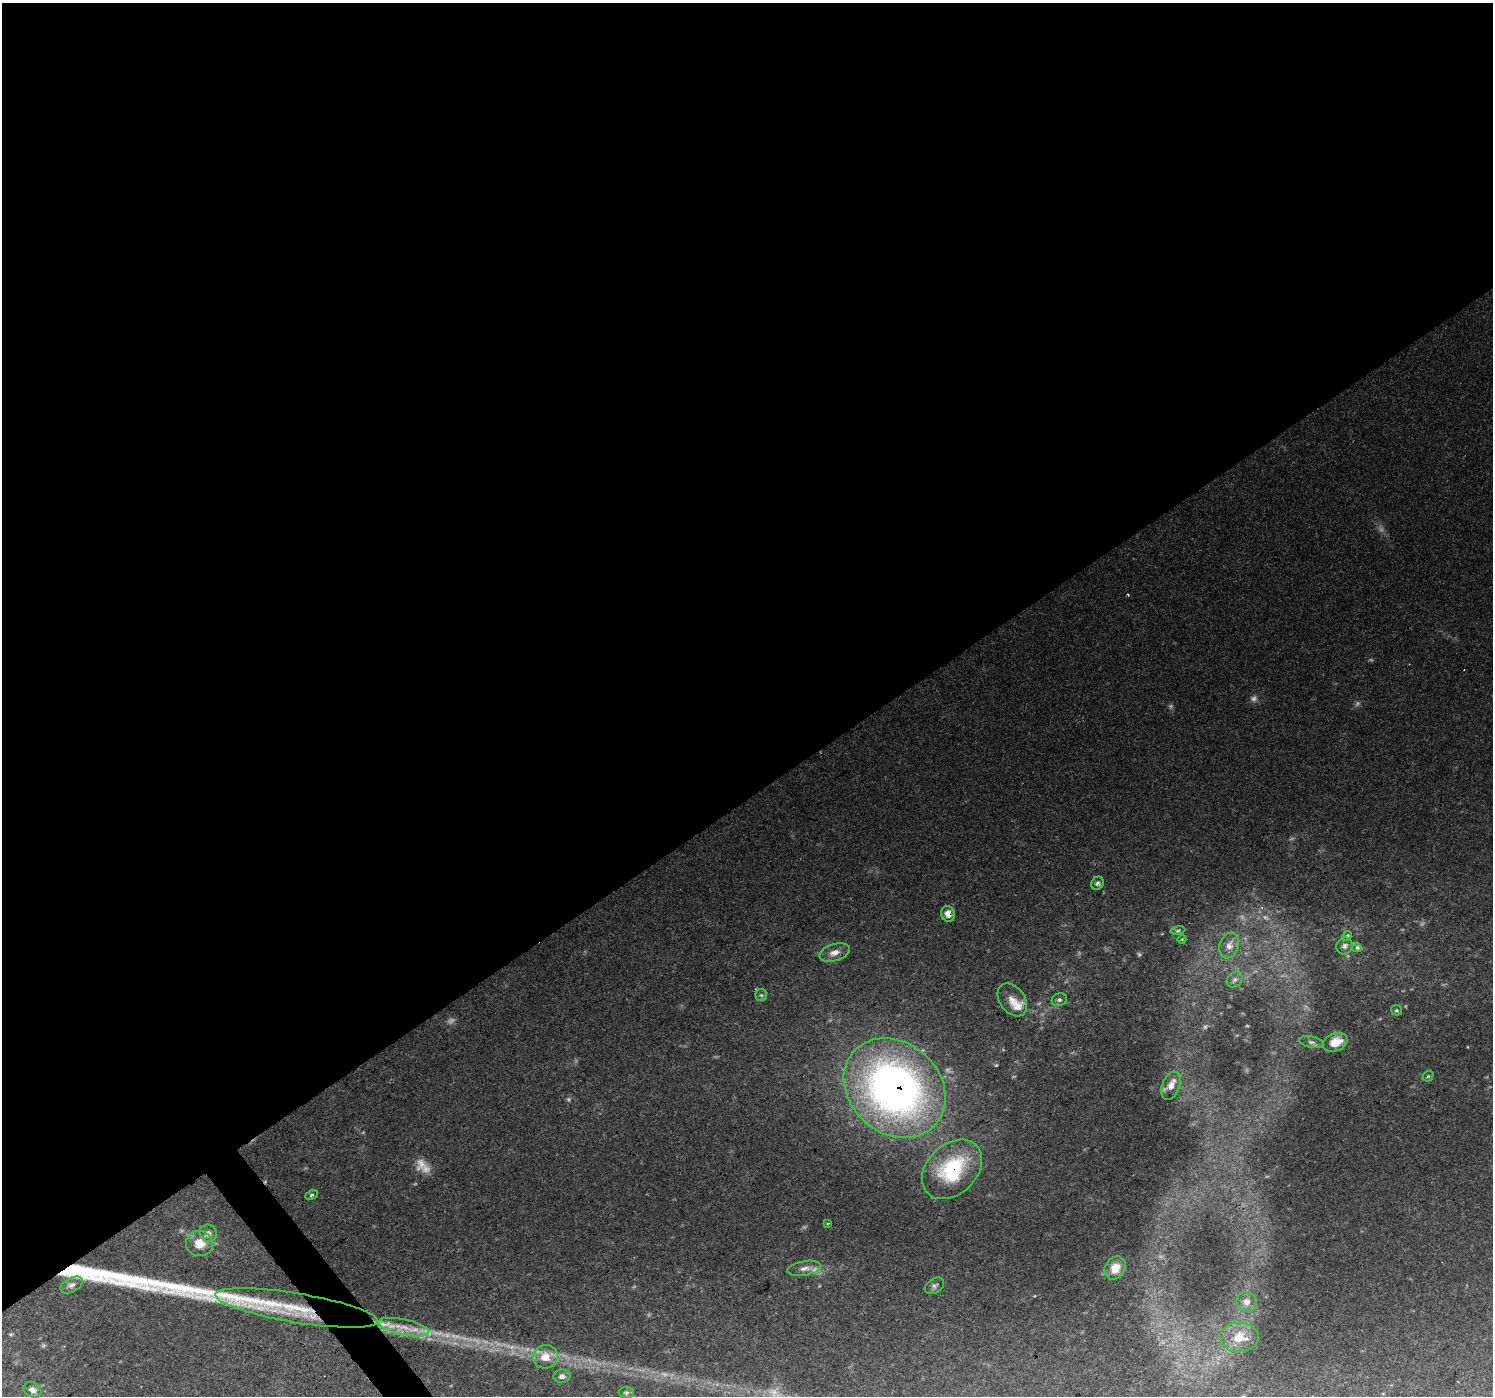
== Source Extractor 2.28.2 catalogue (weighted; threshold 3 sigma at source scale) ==
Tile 2 of 4 x 4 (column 2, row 1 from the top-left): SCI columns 1492-2982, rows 4336-5729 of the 5982 x 5925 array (HDU 1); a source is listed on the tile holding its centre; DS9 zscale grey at full resolution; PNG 1495 x 1398 px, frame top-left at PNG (2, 3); each listed source drawn as its Kron ellipse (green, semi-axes under 4 px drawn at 4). Shown black and unused: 58% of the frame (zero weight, under 2 of 3 exposures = <1% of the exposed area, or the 3 px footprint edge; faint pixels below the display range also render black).
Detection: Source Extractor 2.28.2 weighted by HDU 2 'WHT'; one run over the whole footprint, this tile lists its part. Background 0.113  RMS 0.0066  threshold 0.0295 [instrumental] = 3 sigma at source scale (4.5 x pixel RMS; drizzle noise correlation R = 1.50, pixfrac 1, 0.0396/0.0396 arcsec/px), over >= 5 px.
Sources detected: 57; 17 too faint to see at this stretch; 2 long thin detections or spike segments (spike, bleed or trail) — neither listed nor drawn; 2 inside a brighter listed object's ellipse — not listed separately; the other 36 listed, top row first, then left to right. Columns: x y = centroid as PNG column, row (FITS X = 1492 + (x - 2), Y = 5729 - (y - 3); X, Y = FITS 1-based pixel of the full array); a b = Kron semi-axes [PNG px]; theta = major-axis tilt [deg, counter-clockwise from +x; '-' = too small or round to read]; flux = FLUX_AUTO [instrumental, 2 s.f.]
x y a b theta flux
1097 883 7 6 - 1.6
948 914 8 6 -71 5.7
1178 931 7 4 9 1
1347 936 5 4 - 0.84
1182 939 4 3 - 0.51
1229 945 13 9 70 5.2
1344 946 8 8 - 2.4
1357 948 4 4 - 2.4
835 953 16 8 17 5.1
1235 979 9 7 44 2
761 995 6 6 - 1.4
1012 1000 18 12 -53 7
1059 1000 7 6 - 1.8
1396 1010 5 5 - 0.92
1311 1042 12 5 -12 2.2
1335 1042 13 9 23 11
1428 1076 6 4 42 0.95
1171 1086 15 9 69 5.8
895 1088 55 45 -42 370
952 1169 34 25 44 51
312 1195 6 4 28 0.96
828 1223 3 3 - 2
208 1233 9 8 - 3.2
199 1244 13 12 - 11
804 1268 17 7 10 4.7
1115 1268 12 10 55 7.9
72 1285 12 7 29 3.1
934 1286 11 7 33 2.3
1246 1302 10 10 - 4.2
296 1308 82 14 -9 37
404 1327 26 7 -12 11
1239 1337 19 14 2 12
545 1357 12 12 - 9.6
562 1376 8 6 7 2.5
32 1390 9 7 -30 3.3
626 1393 7 5 -1 1.4
Overlapping masked pixels (flux is a lower limit): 5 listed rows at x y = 948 914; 895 1088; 952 1169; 296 1308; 404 1327